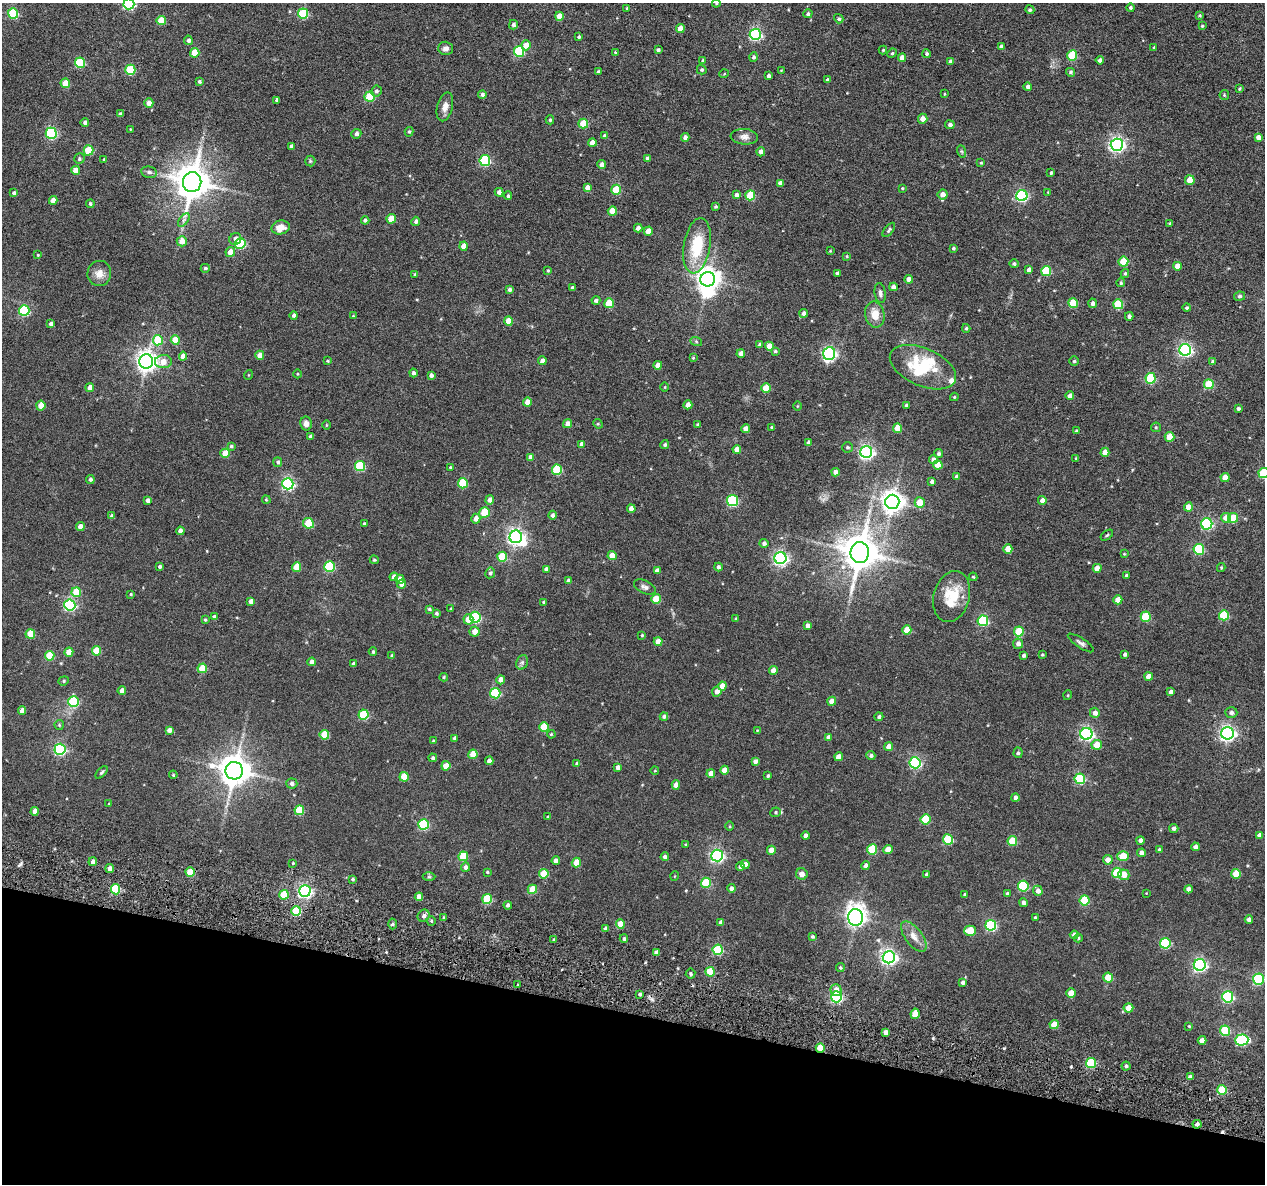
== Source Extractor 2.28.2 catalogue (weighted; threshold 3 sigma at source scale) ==
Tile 15 of 4 x 4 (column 3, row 4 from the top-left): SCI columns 2614-3876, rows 202-1383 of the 5225 x 5247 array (HDU 1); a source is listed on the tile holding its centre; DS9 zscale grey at full resolution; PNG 1267 x 1186 px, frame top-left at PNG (2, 3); each listed source drawn as its Kron ellipse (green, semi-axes under 4 px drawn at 4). Shown black and unused: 14% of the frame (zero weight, under 3 of 6 exposures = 5% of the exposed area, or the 3 px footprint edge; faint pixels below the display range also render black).
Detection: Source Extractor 2.28.2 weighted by HDU 2 'WHT'; one run over the whole footprint, this tile lists its part. Background 0.0635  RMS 0.0085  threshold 0.0348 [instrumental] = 3 sigma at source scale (4.09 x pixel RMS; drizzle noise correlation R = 1.36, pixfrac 0.8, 0.05/0.05 arcsec/px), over >= 5 px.
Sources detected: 495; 3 inside a brighter object's white glare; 1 cosmic-ray / hot-pixel residue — neither listed nor drawn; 3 inside a brighter listed object's ellipse — not listed separately; the other 488 listed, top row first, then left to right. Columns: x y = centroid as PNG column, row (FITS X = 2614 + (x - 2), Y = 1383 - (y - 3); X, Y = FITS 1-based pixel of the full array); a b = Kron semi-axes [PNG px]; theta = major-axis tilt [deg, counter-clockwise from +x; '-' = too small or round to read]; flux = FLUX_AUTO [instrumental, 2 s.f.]
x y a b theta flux
716 3 4 4 - 0.76
129 4 5 5 - 88
627 8 4 4 - 0.98
1131 8 4 4 - 1.3
1030 10 5 4 - 1.3
13 13 5 5 - 53
303 13 5 5 - 45
808 14 4 4 - 1.5
1200 15 4 4 - 0.93
559 16 4 4 - 9
839 19 5 4 - 1.1
161 21 5 4 - 19
513 25 4 4 - 1.8
1202 26 4 4 - 0.74
680 29 4 4 - 7.5
755 34 5 5 - 110
579 37 3 3 - 0.95
188 40 4 4 - 2
526 45 5 5 - 7.5
1001 46 4 4 - 2.4
1154 47 4 3 - 0.71
446 48 7 6 - 3
658 50 4 3 - 1.3
883 50 4 4 - 0.77
519 51 5 5 - 50
615 52 4 3 - 0.65
195 53 5 4 - 16
892 53 5 4 - 1
927 54 4 4 - 1.4
1072 55 5 5 - 29
754 57 4 4 - 1.5
902 58 4 4 - 5.7
703 60 4 3 - 0.68
1100 60 4 4 - 2.3
951 62 4 3 - 2.5
80 63 5 5 - 47
130 70 5 5 - 40
702 70 5 4 - 1.3
781 70 4 2 - 0.46
598 71 4 3 - 0.94
1071 72 4 4 - 1.4
724 74 5 3 - 0.59
769 76 4 3 - 2.1
827 79 3 3 - 0.75
199 82 4 3 - 1.4
65 83 5 4 - 12
1028 87 4 4 - 2.4
1239 89 3 2 - 0.71
376 91 5 5 - 1.8
482 94 4 4 - 2
944 94 3 2 - 0.54
1224 95 5 4 - 0.93
370 97 5 5 - 33
277 100 4 4 - 2.2
149 103 4 4 - 5.4
445 107 15 7 75 4.9
120 114 4 3 - 2
923 119 5 5 - 5.2
550 120 4 4 - 1
85 123 4 4 - 2.1
583 124 5 5 - 17
950 125 5 4 - 2.4
130 129 4 2 - 0.5
409 132 5 4 - 1.1
51 133 5 5 - 82
356 134 5 4 - 2.1
604 136 4 3 - 1.7
685 137 4 4 - 3.1
744 137 13 7 -5 3.9
1258 137 4 4 - 2.6
592 143 4 4 - 6.4
1117 145 6 6 - 200
291 146 4 4 - 2.3
88 150 5 5 - 29
961 151 6 4 -71 1.1
761 152 4 4 - 3
79 159 5 5 - 1.4
104 159 3 3 - 0.69
647 159 4 3 - 3.1
310 161 5 5 - 0.98
485 161 5 5 - 67
981 163 4 3 - 0.78
601 164 4 4 - 3
76 170 4 4 - 8.7
149 172 8 5 -10 1.9
1051 173 3 3 - 0.91
1190 180 5 4 - 13
192 182 10 9 - 1700
780 183 4 4 - 4.2
587 187 4 4 - 4.2
902 188 3 3 - 0.79
616 190 5 4 - 24
499 192 4 4 - 3
1048 192 3 3 - 0.46
14 193 4 3 - 1.9
943 194 5 5 - 5.4
736 195 4 4 - 2.1
750 195 5 5 - 27
508 196 4 4 - 1.3
1022 196 5 5 - 99
53 200 4 4 - 5.8
90 204 4 4 - 1.2
715 207 4 4 - 1.1
612 211 4 4 - 9.7
391 219 5 4 - 14
184 220 8 4 53 1.7
365 220 4 4 - 2
416 221 4 4 - 2.1
1170 223 3 3 - 0.87
281 227 9 7 11 7.5
638 228 4 4 - 3.2
889 230 8 4 51 1.4
648 231 4 4 - 7.8
235 239 6 5 - 2.8
182 241 5 5 - 6.5
240 244 5 5 - 51
463 246 4 4 - 6
697 246 28 13 81 31
953 248 3 3 - 1.2
830 251 4 3 - 0.6
230 252 5 4 - 6.7
38 255 3 3 - 0.59
847 256 4 3 - 0.69
1123 262 5 5 - 23
1014 264 5 4 - 1.6
1177 266 4 4 - 6.3
205 268 4 4 - 1.3
1029 270 4 4 - 3
548 271 4 3 - 0.9
1046 271 5 5 - 34
99 273 13 12 - 6.1
837 273 4 3 - 1.5
1125 274 4 4 - 1.3
415 275 4 4 - 1.1
708 279 7 7 - 580
909 279 4 4 - 3.7
1121 283 4 4 - 1.1
893 287 4 4 - 3.6
572 288 4 3 - 1.9
509 290 4 4 - 1.9
880 293 10 5 -81 2.4
1239 296 5 4 - 1.7
596 300 4 4 - 1.9
609 303 5 5 - 23
1073 303 5 5 - 22
1092 303 5 4 - 2.7
1118 304 5 5 - 36
1187 308 4 4 - 1.2
24 310 5 5 - 62
804 313 4 4 - 2.6
875 314 13 9 -78 9.9
294 315 4 4 - 2
353 316 4 3 - 0.57
1129 316 4 4 - 2.1
509 321 4 4 - 13
51 324 4 4 - 2.8
966 328 4 3 - 1
158 340 5 5 - 28
175 340 4 4 - 15
696 341 6 4 -20 0.99
760 345 4 4 - 2
769 346 4 4 - 7.5
1185 350 6 6 - 160
775 351 4 4 - 1.2
741 353 4 4 - 4
829 354 6 6 - 160
260 355 4 4 - 7.6
183 356 4 4 - 5.2
693 358 4 3 - 0.75
146 361 7 7 - 460
328 361 3 3 - 0.79
542 361 4 4 - 4.2
1074 361 4 4 - 1
163 362 8 6 1 8.1
1213 362 4 4 - 1.5
658 365 4 4 - 7.2
923 367 35 19 -23 36
413 373 4 4 - 2
297 374 4 3 - 0.64
248 375 5 3 - 0.56
431 375 4 3 - 2.4
1151 378 5 5 - 41
1209 384 5 5 - 28
665 387 5 3 - 0.55
90 388 4 4 - 5.9
766 388 4 4 - 19
1070 396 4 4 - 4.1
954 397 4 4 - 0.73
527 402 4 4 - 7.3
688 405 4 4 - 6.4
41 406 5 4 - 9.6
797 406 5 3 - 0.6
906 406 3 3 - 1.7
1238 409 3 3 - 1.5
306 424 7 5 -78 3.8
568 424 4 4 - 3.8
598 424 5 4 - 0.83
326 425 4 3 - 0.65
698 425 4 3 - 1.8
772 427 3 3 - 0.94
1156 427 5 4 - 0.83
898 428 4 4 - 13
746 429 4 4 - 6.1
1076 431 3 3 - 1.3
311 436 4 3 - 1.7
1170 437 5 5 - 16
809 443 4 4 - 3
582 444 4 4 - 3.4
665 445 4 4 - 1.3
231 446 3 3 - 1.1
847 447 5 5 - 1.2
737 449 4 4 - 5.8
866 452 6 6 - 190
1105 452 4 4 - 6.5
225 453 4 4 - 11
939 454 5 4 - 1.7
531 457 4 4 - 3.8
1076 458 4 3 - 1.1
934 460 4 4 - 4.8
278 462 5 4 - 1.5
938 465 4 4 - 9.7
360 466 5 5 - 42
450 467 3 3 - 0.77
557 470 5 5 - 40
835 472 4 4 - 3.8
1264 473 5 5 - 37
957 477 4 4 - 3.5
1225 477 4 4 - 8.8
90 479 4 4 - 2
932 482 4 4 - 2.1
463 483 5 5 - 31
288 484 6 5 - 120
148 500 4 4 - 2.6
266 500 4 3 - 0.79
490 500 4 4 - 4.6
1042 500 4 4 - 4.4
733 501 5 5 - 77
892 502 7 7 - 560
920 503 5 5 - 12
1188 507 4 4 - 7.7
631 509 4 4 - 5.1
484 512 5 5 - 20
552 515 4 4 - 2.4
112 516 4 3 - 2.6
1226 518 5 5 - 6.9
1233 518 5 5 - 19
476 519 5 4 - 4.7
308 523 6 5 - 23
364 524 4 3 - 1.4
1207 524 5 5 - 93
80 527 4 4 - 5.9
180 531 4 4 - 4.2
1107 535 7 3 36 0.96
516 537 6 6 - 250
764 543 4 4 - 1.8
1008 549 4 4 - 9.4
1199 549 5 5 - 51
860 552 10 9 - 1900
1124 554 4 3 - 0.64
612 555 4 4 - 9
502 557 5 5 - 29
780 558 6 6 - 190
374 560 4 3 - 0.79
160 567 3 3 - 1.5
297 567 5 4 - 16
329 567 5 5 - 57
718 567 4 4 - 1.9
1221 567 4 4 - 0.85
1097 568 4 4 - 5.9
546 569 4 4 - 2.7
657 571 4 4 - 3
490 573 5 4 - 1.6
1126 575 4 3 - 1.1
394 577 4 4 - 4.7
973 577 4 3 - 0.76
400 579 4 4 - 5.1
568 581 4 4 - 2.6
401 584 4 4 - 3.5
645 587 11 6 -24 2.6
76 592 5 4 - 21
131 594 4 3 - 0.73
952 596 26 18 74 22
656 599 5 4 - 16
1118 600 4 4 - 7.8
251 601 4 4 - 3.7
544 602 3 3 - 0.93
70 605 5 5 - 100
451 608 4 2 - 0.48
429 609 4 4 - 1.1
436 613 4 3 - 1.3
1224 615 5 5 - 37
214 617 4 4 - 2
475 617 5 5 - 72
1146 617 5 5 - 32
468 619 5 5 - 10
736 619 3 3 - 1.2
205 620 4 3 - 0.87
983 621 5 5 - 62
808 625 4 4 - 3
907 630 4 4 - 13
1019 631 5 5 - 29
475 632 5 5 - 5.9
30 634 5 4 - 18
642 635 3 3 - 0.73
658 642 4 4 - 6.4
1081 643 15 5 -33 2.4
1018 644 5 5 - 3.3
97 651 5 4 - 20
69 652 4 4 - 10
373 652 4 3 - 1.2
1125 654 3 3 - 1.5
1024 655 3 3 - 1.6
1042 655 4 3 - 0.82
50 656 5 4 - 23
392 656 4 4 - 1.3
312 662 4 4 - 4.1
522 662 7 5 69 1.7
353 664 4 4 - 1.7
202 668 5 4 - 18
773 670 4 4 - 5.1
1149 676 4 4 - 5.3
444 677 4 4 - 0.82
501 680 4 4 - 4.2
64 681 5 4 - 0.97
722 686 4 4 - 6.8
122 691 4 4 - 5.3
717 692 5 4 - 4
1171 692 4 4 - 2.3
495 693 5 5 - 44
1068 695 5 3 - 0.62
74 701 5 5 - 44
832 701 4 4 - 6.6
22 710 4 4 - 4.9
1095 713 5 5 - 3.6
1231 713 6 5 - 2.3
363 715 5 5 - 43
664 716 4 4 - 1.7
879 717 4 4 - 1.7
59 725 5 4 - 0.87
544 727 5 5 - 23
169 730 4 4 - 4.1
757 730 4 3 - 0.57
1227 733 6 6 - 240
551 734 4 3 - 0.68
1086 734 6 6 - 140
324 735 5 5 - 24
828 737 4 4 - 2.6
455 738 4 4 - 2.5
433 741 4 3 - 1.3
1097 745 5 5 - 10
889 747 4 4 - 6.3
60 749 5 5 - 100
1018 753 5 4 - 1.1
473 754 5 4 - 12
871 755 4 4 - 1.4
839 757 4 4 - 6
433 758 4 4 - 1.4
489 761 4 4 - 3.2
755 761 4 4 - 2.9
915 763 5 5 - 98
577 764 4 4 - 1.6
446 766 4 4 - 9.8
618 767 4 4 - 3
725 770 4 4 - 9.8
234 771 9 8 - 1300
655 771 4 3 - 0.51
101 772 8 4 49 1.2
711 774 4 4 - 6.2
173 775 4 3 - 0.76
768 776 3 3 - 1.1
404 777 5 4 - 16
1080 779 5 5 - 57
292 784 5 5 - 2.3
676 785 4 4 - 6.2
1015 798 4 4 - 2.6
109 804 3 3 - 0.68
299 810 5 5 - 25
35 811 4 4 - 5.8
775 812 5 4 - 1.1
548 817 4 3 - 0.95
926 819 5 5 - 31
423 825 5 5 - 58
730 826 5 3 - 0.77
1174 828 5 4 - 2.3
1259 835 4 4 - 3
805 836 4 4 - 3.3
948 839 5 5 - 40
1141 840 4 4 - 2.9
1012 841 5 5 - 25
686 845 4 3 - 0.84
1195 847 4 4 - 3
872 849 5 5 - 27
771 850 4 4 - 7
888 850 4 4 - 8.1
1159 850 4 3 - 1.7
1141 853 4 4 - 3.6
717 855 6 6 - 150
463 856 5 5 - 20
1123 856 5 5 - 18
665 857 4 4 - 2
1108 860 5 5 - 5
556 861 4 4 - 4.9
93 862 4 4 - 3.2
576 862 5 4 - 12
293 863 4 3 - 0.66
745 865 4 4 - 5.1
866 866 4 4 - 2.9
465 867 5 4 - 2.5
740 867 4 4 - 2.4
110 869 4 4 - 4
190 872 4 4 - 15
487 872 3 3 - 0.82
1117 873 5 5 - 35
544 874 5 4 - 19
802 874 6 5 - 3.5
927 874 4 3 - 1.4
1236 874 5 4 - 16
1124 875 5 5 - 7.7
675 876 5 3 - 0.53
429 877 6 4 0 1
353 879 4 3 - 1.2
706 883 5 5 - 27
1023 886 5 5 - 52
731 888 4 4 - 2.5
115 889 5 5 - 43
532 889 5 4 - 17
1189 889 4 4 - 3.8
305 891 6 5 - 160
1038 891 5 4 - 3.6
1007 893 3 3 - 1
1146 893 3 3 - 0.39
284 895 5 4 - 21
965 895 4 3 - 1.9
419 897 4 4 - 7.9
487 899 5 5 - 33
1085 900 5 5 - 32
1023 902 4 4 - 2
508 905 4 4 - 2.1
296 911 5 5 - 33
424 916 6 5 - 2.3
443 917 4 3 - 0.66
856 917 8 7 - 370
1035 918 3 3 - 1.4
1249 919 4 4 - 3.1
431 921 4 4 - 0.98
721 922 4 4 - 3.1
393 924 5 3 - 1
620 924 4 4 - 13
991 925 5 5 - 71
605 928 4 3 - 1.4
970 931 6 5 - 22
1074 935 4 4 - 3.1
914 936 18 8 -53 6.5
812 937 3 3 - 1.2
1078 938 4 4 - 0.99
624 939 4 3 - 1.5
554 940 4 3 - 1.2
1165 943 5 5 - 52
718 950 5 5 - 48
656 953 4 4 - 3.7
889 957 6 6 - 230
1200 965 6 6 - 150
840 968 4 4 - 1.1
710 972 5 4 - 17
691 974 5 5 - 1.3
1108 978 5 4 - 16
1258 979 5 5 - 71
963 982 4 4 - 1.9
518 985 3 3 - 1.1
836 990 6 5 - 5.8
1071 993 4 4 - 9
640 994 3 3 - 1.4
836 997 5 5 - 84
1228 997 5 5 - 86
1128 1008 5 4 - 10
915 1014 5 4 - 11
1054 1024 4 4 - 10
1189 1026 4 3 - 0.76
1225 1031 5 5 - 30
886 1032 4 4 - 4.5
1202 1040 4 4 - 4.8
1242 1040 6 5 - 76
820 1048 5 4 - 16
1091 1063 5 5 - 46
1126 1066 4 4 - 1.4
1190 1077 4 4 - 2.4
1222 1090 5 5 - 29
1197 1124 4 4 - 2.4
Overlapping masked pixels (flux is a lower limit): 1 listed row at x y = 820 1048
Isophote crosses this tile's border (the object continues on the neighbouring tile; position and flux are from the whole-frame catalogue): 3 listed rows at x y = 716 3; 129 4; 1264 473